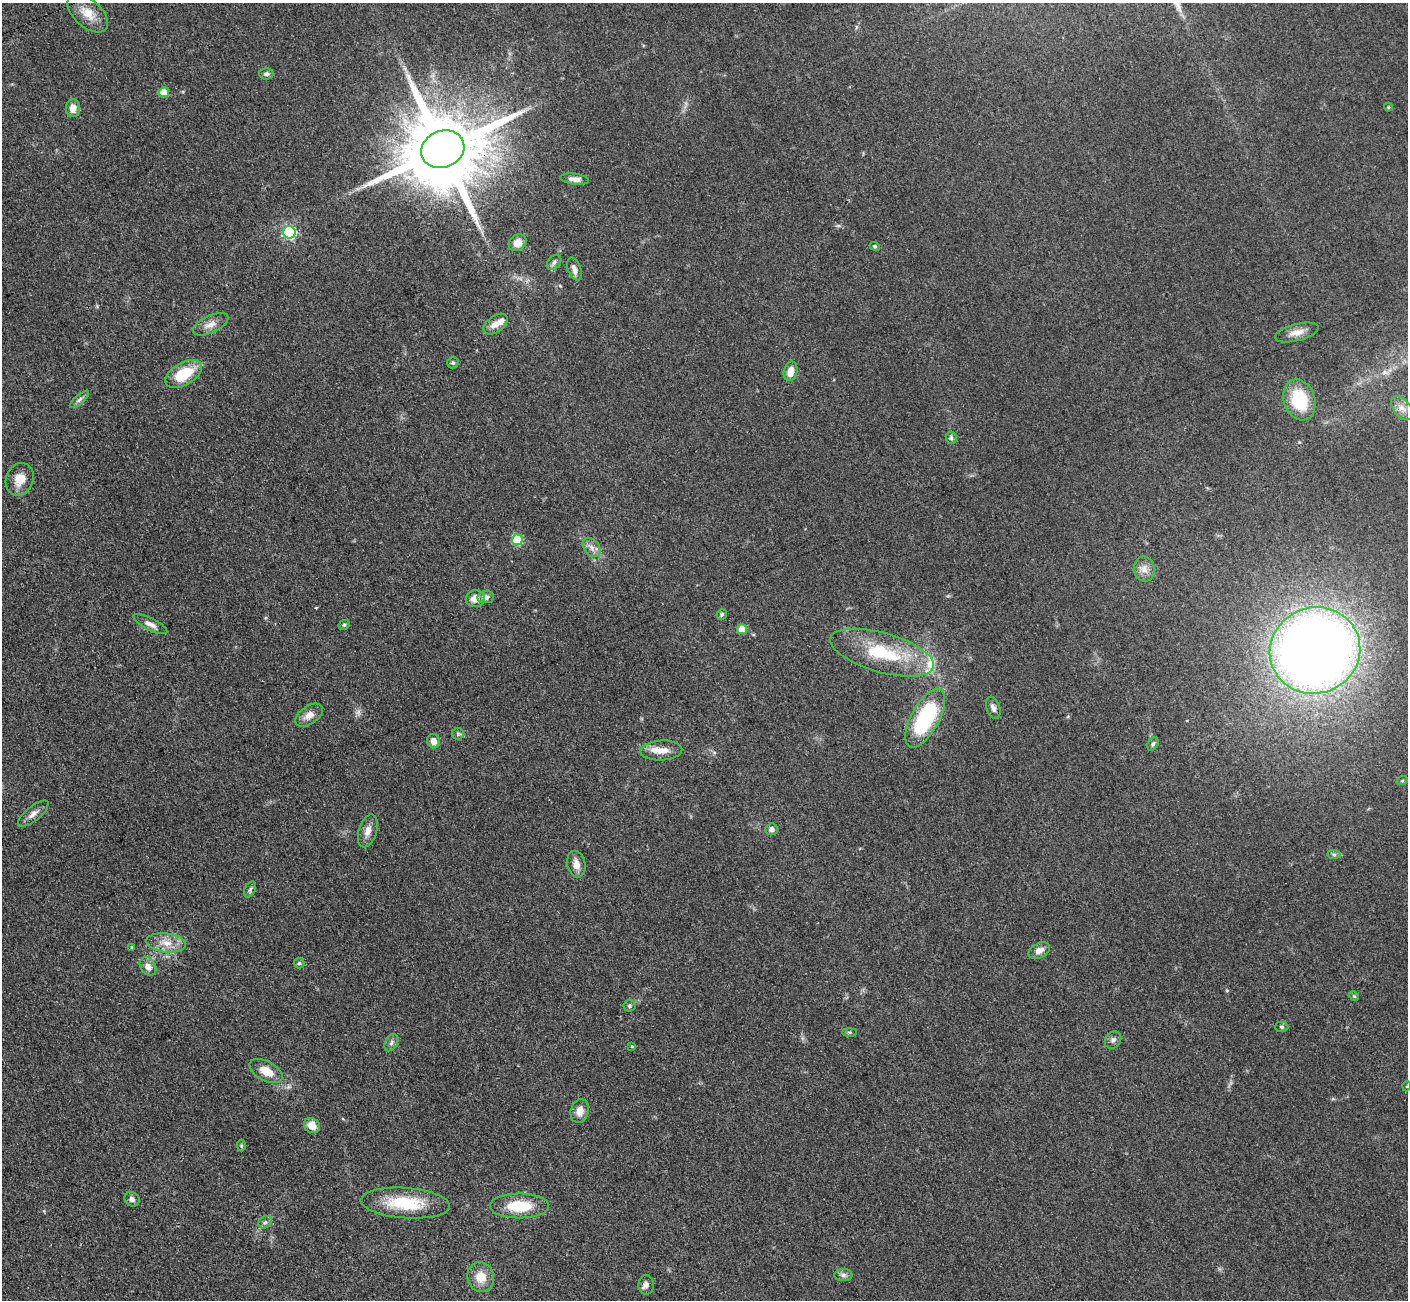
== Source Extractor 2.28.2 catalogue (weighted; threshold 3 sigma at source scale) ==
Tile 7 of 4 x 4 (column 3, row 2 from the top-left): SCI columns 2831-4236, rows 2892-4189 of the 5660 x 5649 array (HDU 1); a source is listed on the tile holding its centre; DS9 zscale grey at full resolution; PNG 1410 x 1302 px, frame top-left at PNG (2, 3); each listed source drawn as its Kron ellipse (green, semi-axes under 4 px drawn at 4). Shown black and unused: <1% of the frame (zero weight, under 3 of 4 exposures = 2% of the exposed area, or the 3 px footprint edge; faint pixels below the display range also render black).
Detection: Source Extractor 2.28.2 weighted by HDU 2 'WHT'; one run over the whole footprint, this tile lists its part. Background 0.0466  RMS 0.0052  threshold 0.0235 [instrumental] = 3 sigma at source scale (4.5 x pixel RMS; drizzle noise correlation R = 1.50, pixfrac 1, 0.05/0.05 arcsec/px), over >= 5 px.
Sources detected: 76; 4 inside a brighter listed object's ellipse — not listed separately; the other 72 listed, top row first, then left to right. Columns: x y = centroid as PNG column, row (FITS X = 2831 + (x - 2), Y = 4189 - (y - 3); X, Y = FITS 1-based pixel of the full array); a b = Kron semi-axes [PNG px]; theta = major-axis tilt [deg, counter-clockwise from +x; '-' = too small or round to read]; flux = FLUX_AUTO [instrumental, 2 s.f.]
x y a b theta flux
88 13 24 13 -42 8.8
266 74 7 5 -2 1.4
164 92 5 5 - 12
1388 107 4 4 - 0.53
73 108 9 7 85 4.5
443 149 22 18 23 8900
575 179 14 5 -7 3.1
289 232 6 6 - 71
518 243 9 7 35 5.4
875 246 5 4 - 0.61
554 262 8 6 48 1.7
574 269 12 6 -69 2.7
211 324 19 8 25 4.4
495 324 14 8 35 4.5
1297 332 22 8 14 5.1
453 363 6 5 - 0.95
791 371 10 6 76 5.7
184 374 20 11 30 19
79 400 12 4 41 1.5
1299 400 21 15 -72 26
1402 408 14 8 -51 3.6
951 438 6 5 - 1.1
20 479 17 13 67 6.9
517 540 5 5 - 25
592 547 11 7 -50 2.9
1144 569 12 10 -83 4.1
486 597 8 6 8 2.4
475 599 9 8 - 5
722 614 5 5 - 0.85
150 624 19 6 -26 3.3
344 625 6 5 - 0.82
742 629 5 5 - 8.7
1315 650 45 43 22 660
882 653 54 19 -16 37
993 708 11 6 -70 2.4
309 715 15 9 35 4.3
925 718 32 14 61 54
458 734 6 5 - 0.97
434 741 7 6 - 3.8
1153 744 7 5 62 1.1
661 750 21 10 3 6.4
1402 781 6 3 19 0.57
33 814 19 7 40 3.6
772 829 6 6 - 2.6
368 831 17 9 73 4.4
1334 854 7 4 -1 1
576 864 13 9 -77 4.6
250 890 8 5 63 1.2
166 943 20 9 -6 7.3
132 947 3 3 - 0.98
1039 951 11 7 28 3.5
299 963 5 5 - 0.82
148 966 10 7 -55 3.8
1354 996 5 4 - 0.57
630 1006 6 5 - 0.92
1282 1027 7 5 -2 0.94
850 1032 7 4 0 0.76
1113 1040 9 7 51 1.7
391 1043 9 6 61 1.7
632 1046 4 2 - 0.44
266 1071 18 9 -29 7.5
1407 1086 5 3 - 0.43
580 1111 12 9 74 4.3
312 1126 8 7 - 5.6
241 1146 6 4 -88 0.81
132 1199 8 7 - 2
405 1203 45 15 -4 25
519 1206 29 12 0 20
265 1222 7 5 42 1.2
843 1275 9 6 0 1.9
481 1277 15 13 -74 8.5
646 1285 10 7 90 2.1
Overlapping masked pixels (flux is a lower limit): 1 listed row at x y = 443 149